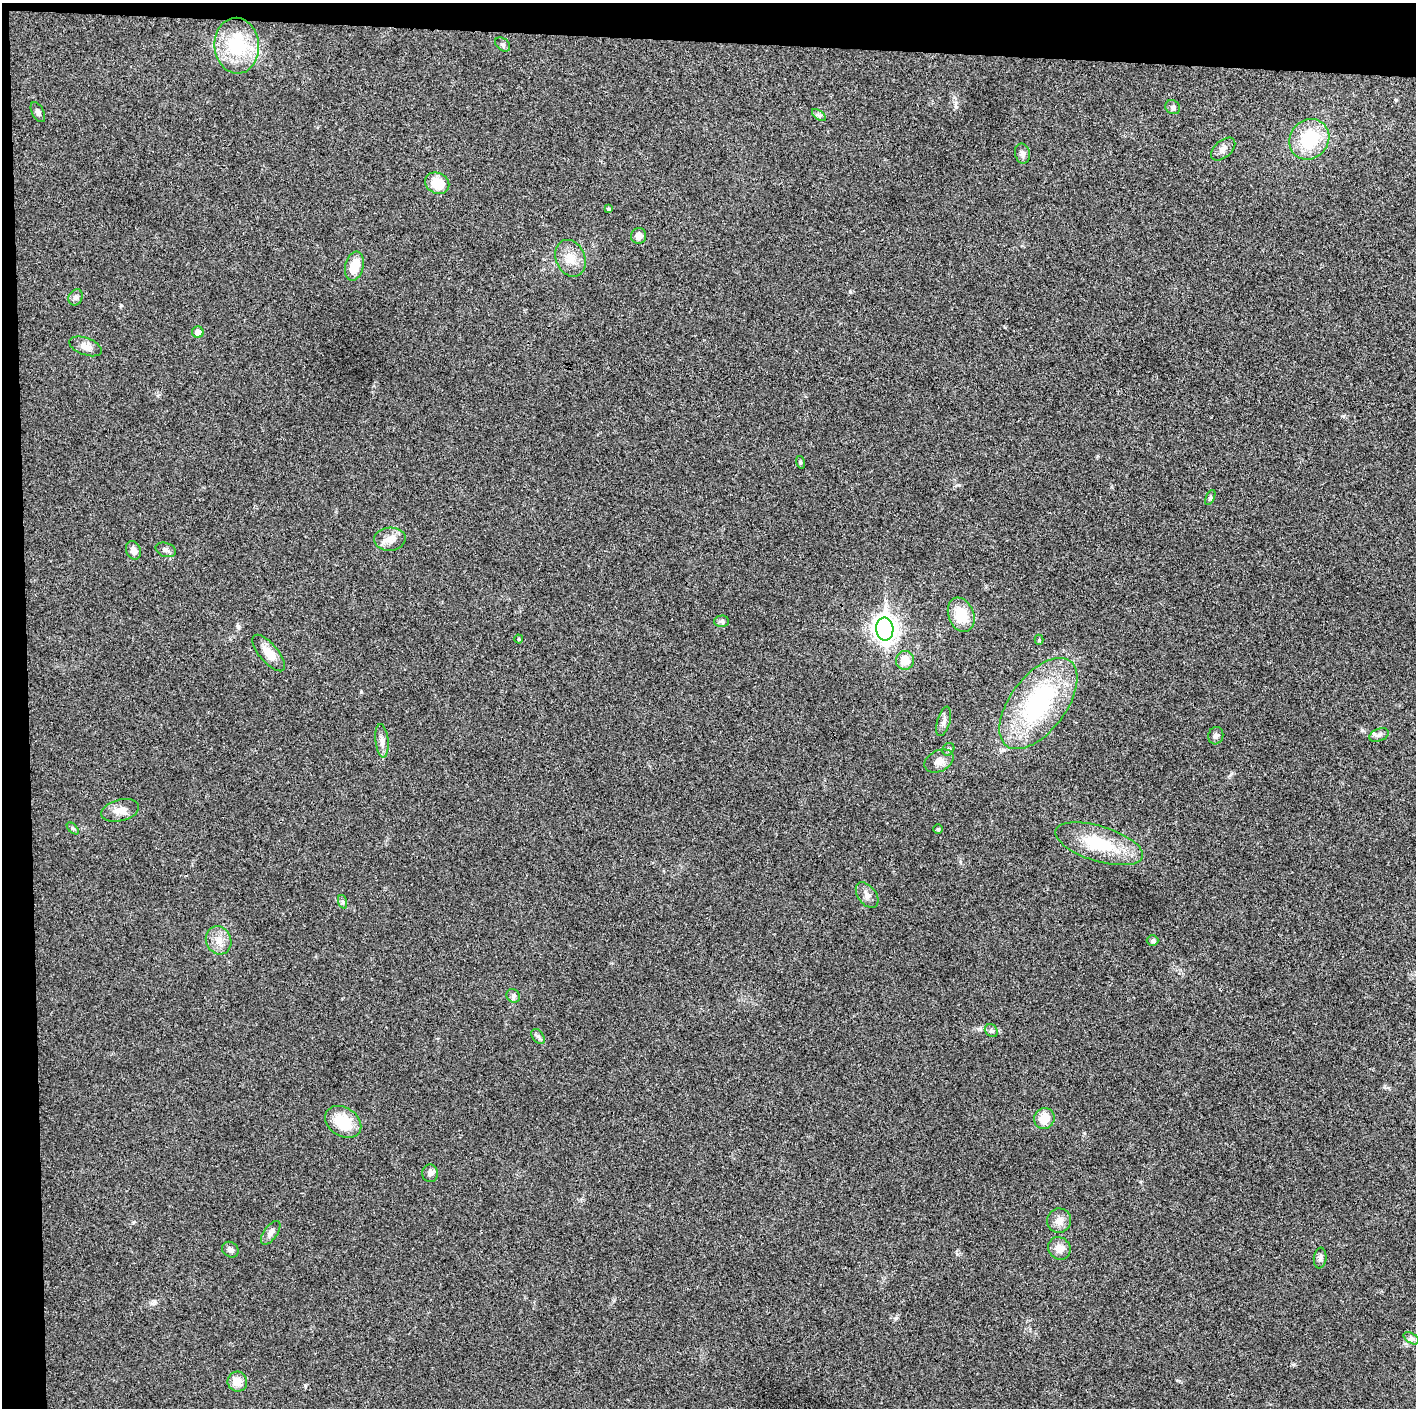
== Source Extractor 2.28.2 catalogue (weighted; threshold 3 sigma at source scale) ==
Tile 1 of 3 x 3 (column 1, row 1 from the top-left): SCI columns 1-1414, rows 2817-4222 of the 4243 x 4225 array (HDU 1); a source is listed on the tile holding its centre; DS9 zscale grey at full resolution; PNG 1418 x 1410 px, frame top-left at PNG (2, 3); each listed source drawn as its Kron ellipse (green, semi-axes under 4 px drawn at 4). Shown black and unused: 5% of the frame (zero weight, under 3 of 4 exposures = <1% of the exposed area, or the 3 px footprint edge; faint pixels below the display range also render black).
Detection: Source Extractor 2.28.2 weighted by HDU 2 'WHT'; one run over the whole footprint, this tile lists its part. Background 0.0192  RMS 0.0039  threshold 0.0176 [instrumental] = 3 sigma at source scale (4.5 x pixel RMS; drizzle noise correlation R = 1.50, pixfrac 1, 0.05/0.05 arcsec/px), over >= 5 px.
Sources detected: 56; all 56 listed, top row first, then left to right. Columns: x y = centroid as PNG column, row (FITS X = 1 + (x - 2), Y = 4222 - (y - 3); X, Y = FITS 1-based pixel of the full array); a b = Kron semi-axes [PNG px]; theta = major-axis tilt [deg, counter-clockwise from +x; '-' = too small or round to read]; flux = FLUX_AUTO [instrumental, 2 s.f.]
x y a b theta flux
503 44 8 6 -38 0.9
237 46 28 22 -85 24
1173 107 8 6 -37 0.98
38 112 11 6 -62 1.3
819 115 8 4 -36 0.92
1309 139 21 19 49 19
1223 149 14 8 41 2.1
1022 153 10 7 -78 1.5
437 183 12 10 -30 8.2
608 209 3 3 - 0.7
639 236 8 7 - 2.1
570 258 19 14 -67 5.8
354 266 15 9 76 7.1
76 297 8 6 64 1.2
198 332 6 5 - 2.6
85 346 17 8 -20 3.2
800 462 6 4 -73 0.56
1210 498 8 4 64 0.65
390 539 16 11 4 3.6
133 550 10 7 -69 2.1
166 550 10 7 -19 1.5
961 615 18 12 -68 9.6
721 621 7 5 1 0.91
885 629 11 8 -85 280
519 639 4 4 - 0.42
1039 640 5 4 - 0.53
269 653 22 9 -50 5
905 660 9 9 - 5.3
1038 703 53 27 53 53
944 721 15 6 74 1.8
1379 735 10 6 21 1.2
1216 736 9 7 74 1.4
382 741 17 6 -84 2.2
948 749 7 5 50 0.72
939 761 15 10 26 2.9
120 810 19 10 15 3.7
73 828 7 4 -45 0.65
938 829 5 5 - 0.51
1099 844 45 17 -17 20
867 895 14 9 -53 2.3
343 902 7 4 -70 0.71
219 940 14 12 -65 4.4
1152 940 6 5 - 0.66
513 996 7 6 - 1
991 1031 7 6 - 0.96
538 1036 8 5 -52 0.97
1044 1118 11 10 - 6.1
343 1122 19 14 -33 13
430 1173 9 8 - 1.5
1059 1221 12 12 - 3.1
271 1233 14 6 54 1.9
1059 1248 12 10 -47 3.4
230 1250 9 7 -36 1.6
1320 1258 10 6 83 1.3
1411 1338 8 5 -31 0.97
237 1382 10 9 - 4.4
Unlisted compact peaks at least as high as the median listed source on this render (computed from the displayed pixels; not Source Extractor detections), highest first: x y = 850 292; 361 692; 1343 416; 121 305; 1362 730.